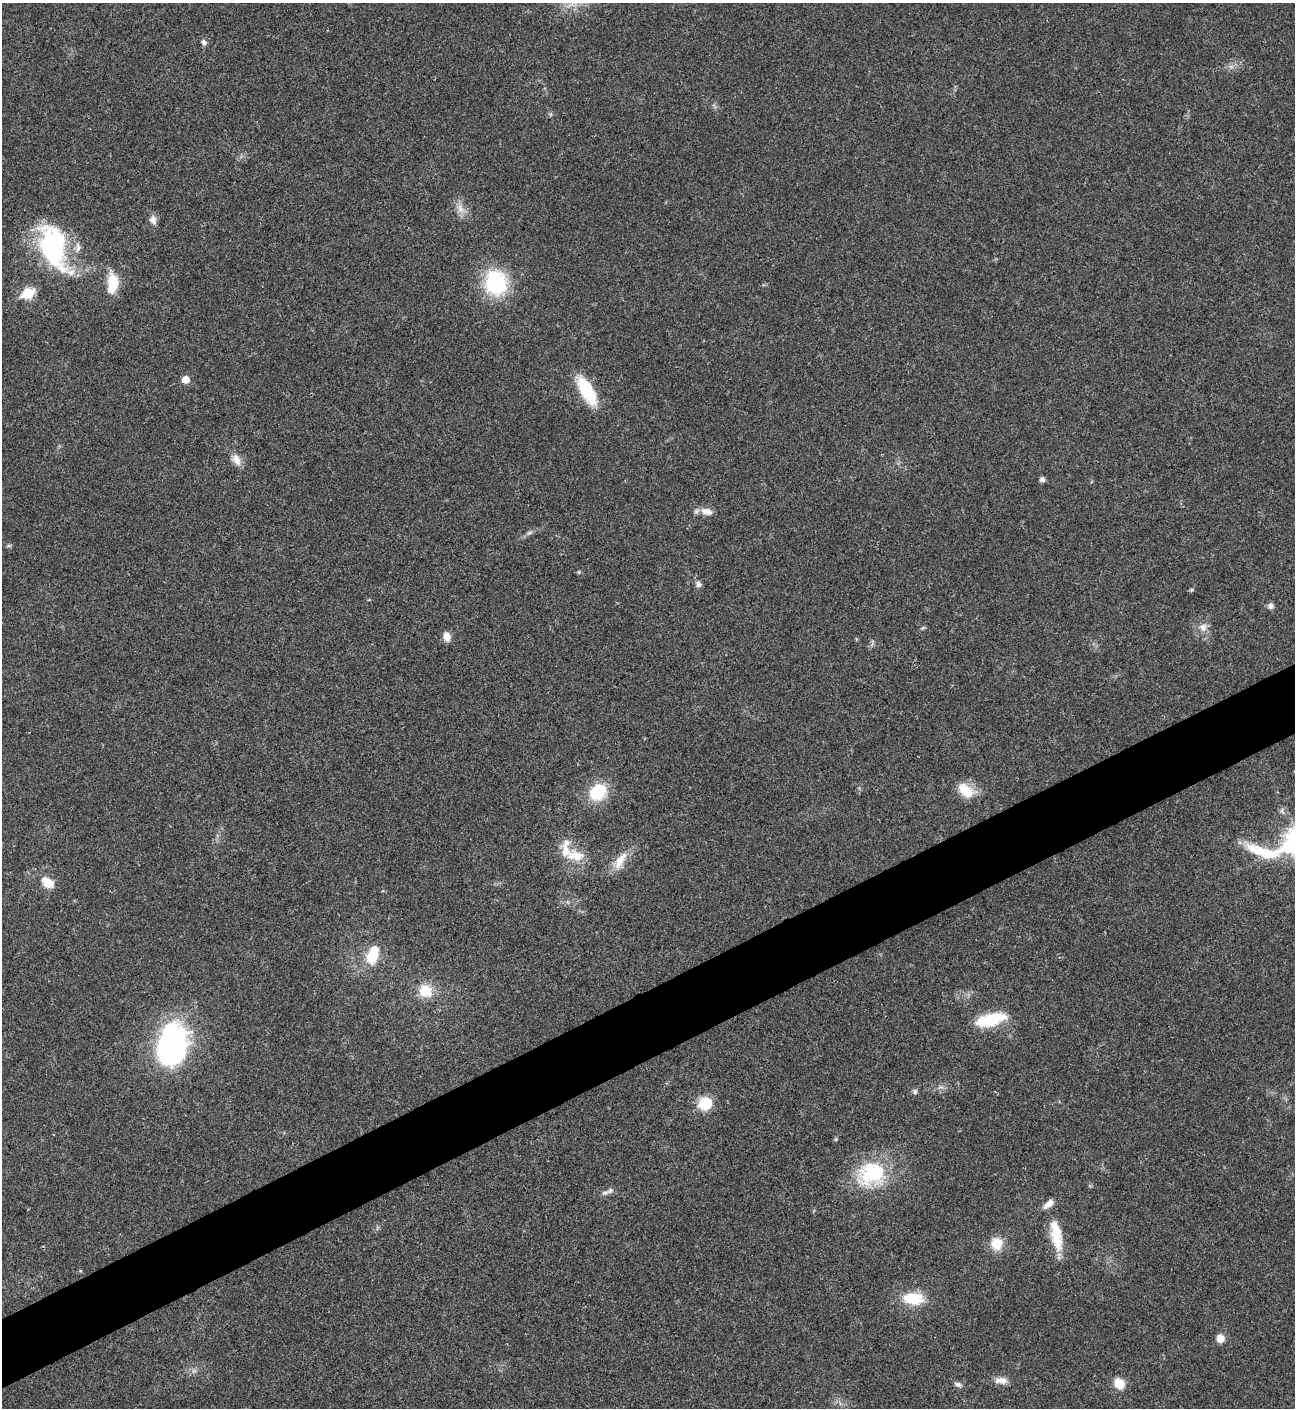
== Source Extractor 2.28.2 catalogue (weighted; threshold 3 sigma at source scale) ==
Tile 7 of 4 x 4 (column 3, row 2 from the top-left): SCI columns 2875-4167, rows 2813-4218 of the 5617 x 5629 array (HDU 1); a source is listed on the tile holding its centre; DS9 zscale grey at full resolution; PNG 1297 x 1410 px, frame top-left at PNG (2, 3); no overlay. Shown black and unused: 5% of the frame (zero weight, under 3 of 4 exposures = <1% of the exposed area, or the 3 px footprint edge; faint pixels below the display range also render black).
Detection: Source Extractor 2.28.2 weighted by HDU 2 'WHT'; one run over the whole footprint, this tile lists its part. Background 0.0203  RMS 0.004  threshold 0.0181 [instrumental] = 3 sigma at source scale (4.5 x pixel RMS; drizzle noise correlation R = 1.50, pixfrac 1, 0.05/0.05 arcsec/px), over >= 5 px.
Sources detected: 47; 2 inside a brighter object's white glare — not listed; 4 inside a brighter listed object's ellipse — not listed separately; the other 41 listed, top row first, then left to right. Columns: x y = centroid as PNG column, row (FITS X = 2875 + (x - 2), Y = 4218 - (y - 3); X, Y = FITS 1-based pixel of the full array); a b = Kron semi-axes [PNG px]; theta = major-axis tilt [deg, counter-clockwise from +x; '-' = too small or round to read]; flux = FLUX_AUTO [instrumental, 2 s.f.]
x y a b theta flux
204 42 8 7 - 1.2
460 208 13 8 -67 3.1
153 220 12 9 -73 2.1
56 250 66 28 -68 49
496 282 31 27 -77 27
113 283 22 12 86 10
28 293 7 6 - 26
186 380 5 5 - 5.7
587 391 34 14 -60 18
236 460 16 9 -65 3.6
1042 479 6 6 - 1.1
707 512 17 9 -19 3.4
530 533 9 4 19 0.86
9 545 6 4 19 0.61
579 572 5 3 - 0.41
698 584 9 6 -64 1.4
1191 590 6 4 44 0.55
1270 606 7 7 - 1.6
1203 627 12 11 - 3.1
447 637 11 8 -75 2.9
965 791 21 12 -41 9
598 792 17 14 41 17
575 855 26 14 -13 8.4
620 861 27 10 58 6.4
47 882 16 10 -38 5.9
373 956 22 14 56 9.9
425 991 15 13 -41 9.1
992 1020 32 14 20 16
171 1045 40 25 78 100
915 1091 8 5 84 0.89
705 1103 14 13 - 11
836 1139 5 4 - 0.5
872 1174 38 30 20 30
610 1190 10 6 37 1.5
1056 1235 43 13 -79 13
997 1244 15 13 -84 7.1
913 1299 21 13 -4 14
1220 1339 9 8 - 3.2
1001 1380 17 8 -2 3.1
1119 1383 10 8 -58 7.9
958 1384 9 6 -24 1.2